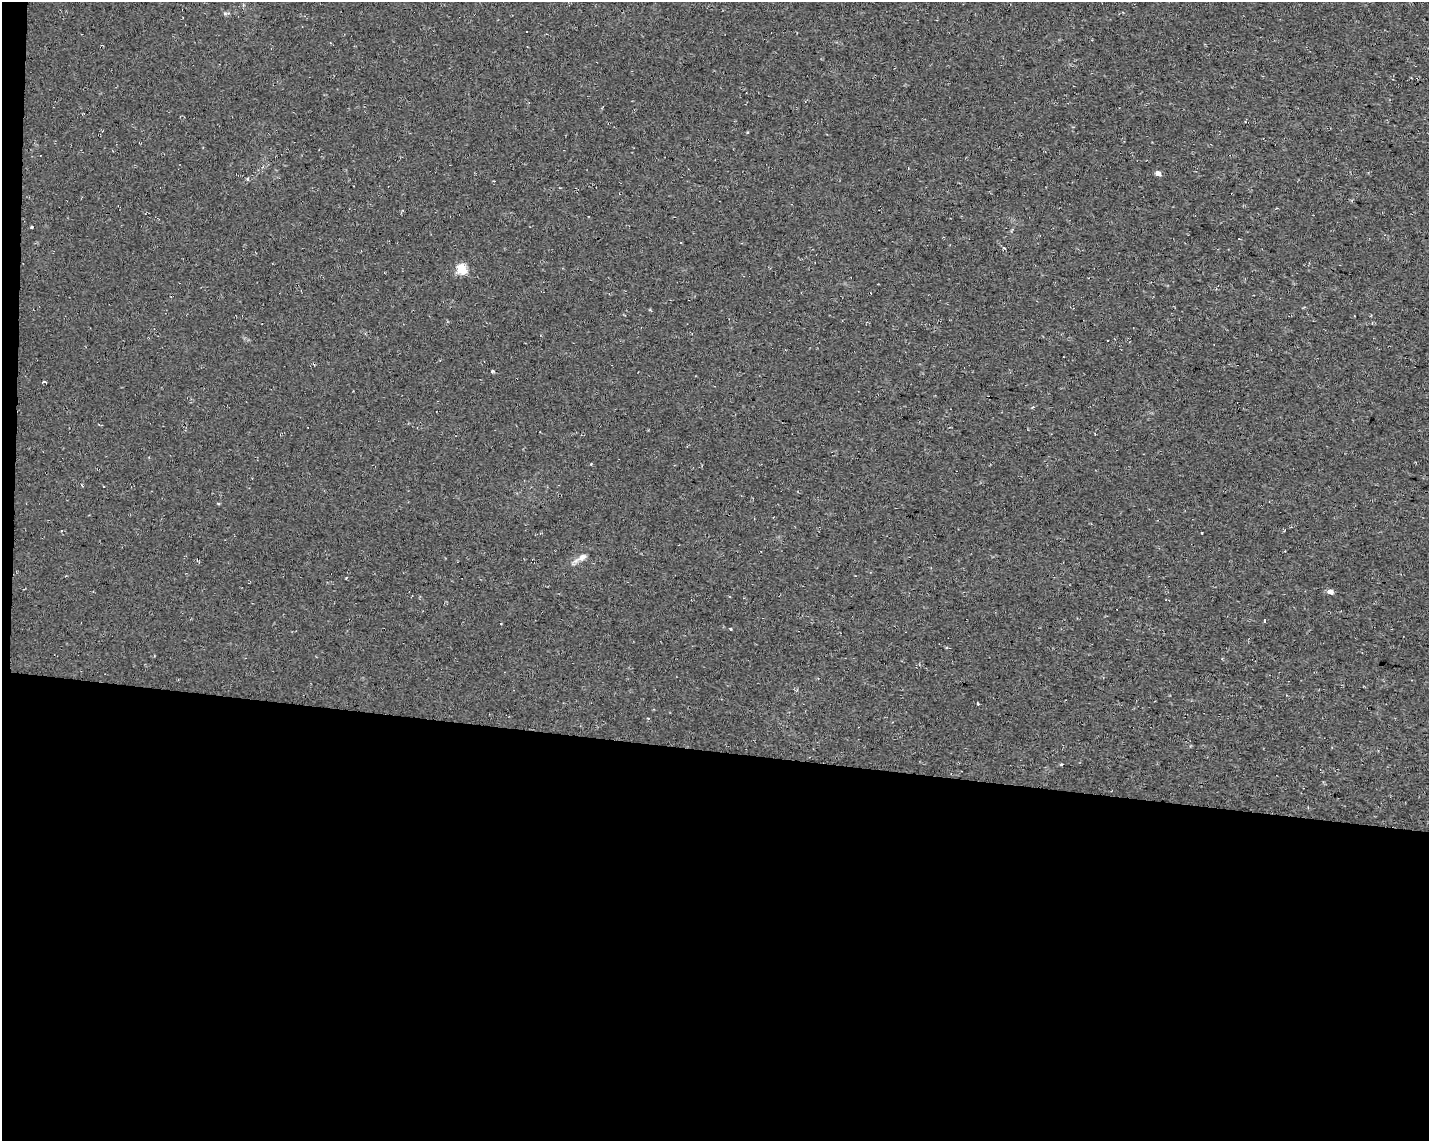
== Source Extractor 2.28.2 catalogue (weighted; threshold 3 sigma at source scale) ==
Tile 10 of 3 x 4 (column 1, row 4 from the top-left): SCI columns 281-1707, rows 2-1140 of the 4791 x 4560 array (HDU 1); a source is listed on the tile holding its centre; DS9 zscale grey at full resolution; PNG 1431 x 1143 px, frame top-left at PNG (2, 2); no overlay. Shown black and unused: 35% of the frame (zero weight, under 2 of 3 exposures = <1% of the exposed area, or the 3 px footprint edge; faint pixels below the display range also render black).
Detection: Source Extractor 2.28.2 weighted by HDU 2 'WHT'; one run over the whole footprint, this tile lists its part. Background 0.012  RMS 0.008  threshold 0.0358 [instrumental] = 3 sigma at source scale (4.5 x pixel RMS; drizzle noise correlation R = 1.50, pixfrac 1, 0.0396/0.0396 arcsec/px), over >= 5 px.
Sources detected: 19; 3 cosmic-ray / hot-pixel residue — not listed; the other 16 listed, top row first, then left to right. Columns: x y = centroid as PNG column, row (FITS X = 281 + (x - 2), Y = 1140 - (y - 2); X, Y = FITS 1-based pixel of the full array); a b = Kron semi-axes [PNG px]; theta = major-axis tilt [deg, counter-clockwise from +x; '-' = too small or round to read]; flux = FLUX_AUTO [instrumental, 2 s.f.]
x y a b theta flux
1158 173 5 4 - 5.2
248 179 5 3 - 0.91
1352 200 4 3 - 0.9
31 227 3 2 - 0.81
1239 239 2 2 - 0.53
1005 248 4 3 - 1.2
462 269 6 5 - 49
1372 323 4 3 - 0.76
1107 341 3 2 - 0.78
45 382 4 2 - 3.2
591 464 3 3 - 0.7
582 557 15 8 32 5.6
1330 591 6 5 - 3.8
1265 620 4 2 - 0.97
730 629 4 3 - 0.79
978 704 4 3 - 0.69
Unlisted compact peaks at least as high as the median listed source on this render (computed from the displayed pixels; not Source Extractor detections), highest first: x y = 225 13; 1061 764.